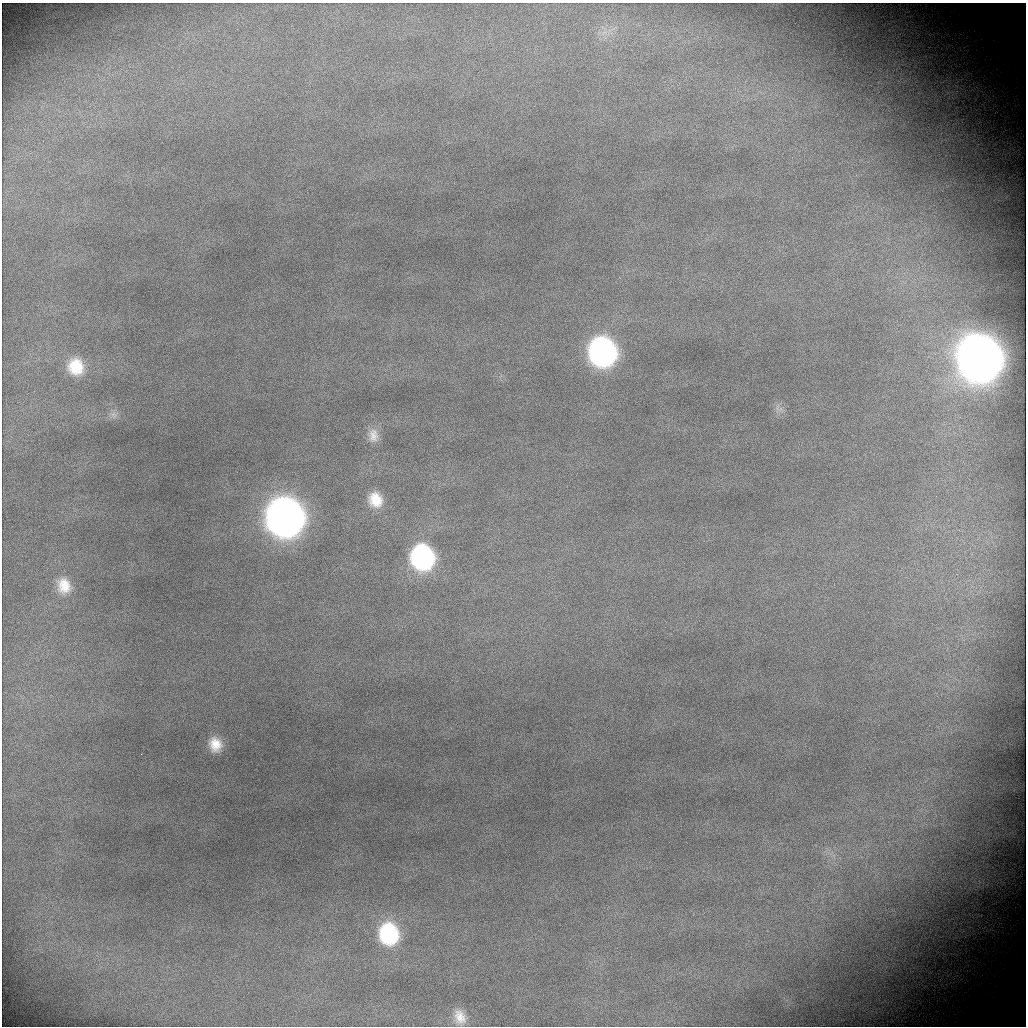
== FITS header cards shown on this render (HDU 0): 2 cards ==
NAXIS1  =                 1024 / length of data axis
NAXIS2  =                 1024 / length of data axis

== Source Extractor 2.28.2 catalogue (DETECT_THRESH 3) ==
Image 1024 x 1024 px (HDU 0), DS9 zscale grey, 1 PNG px = 1 image px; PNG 1028 x 1028 px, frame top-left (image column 1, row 1024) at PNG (2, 3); no overlay
Background 1930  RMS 22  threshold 65.6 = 3 sigma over >= 5 px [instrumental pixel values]
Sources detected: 13; all 13 listed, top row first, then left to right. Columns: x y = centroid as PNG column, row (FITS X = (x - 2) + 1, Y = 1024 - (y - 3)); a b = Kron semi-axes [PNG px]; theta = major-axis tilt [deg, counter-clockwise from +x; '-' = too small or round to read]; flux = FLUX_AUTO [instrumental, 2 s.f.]
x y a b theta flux
602 352 20 18 -72 5.6e+05
979 358 25 22 -71 4.4e+06
76 367 19 18 - 4.9e+04
114 415 11 8 -58 7.7e+03
373 435 19 13 -88 1.7e+04
375 500 18 16 -70 3.6e+04
285 517 22 20 -72 2.2e+06
422 557 20 18 -73 3.1e+05
64 586 21 17 -75 3.5e+04
215 744 16 13 -77 2.8e+04
141 754 3 2 - 1.3e+03
389 934 21 17 -79 1.3e+05
460 1017 20 14 -66 2.4e+04